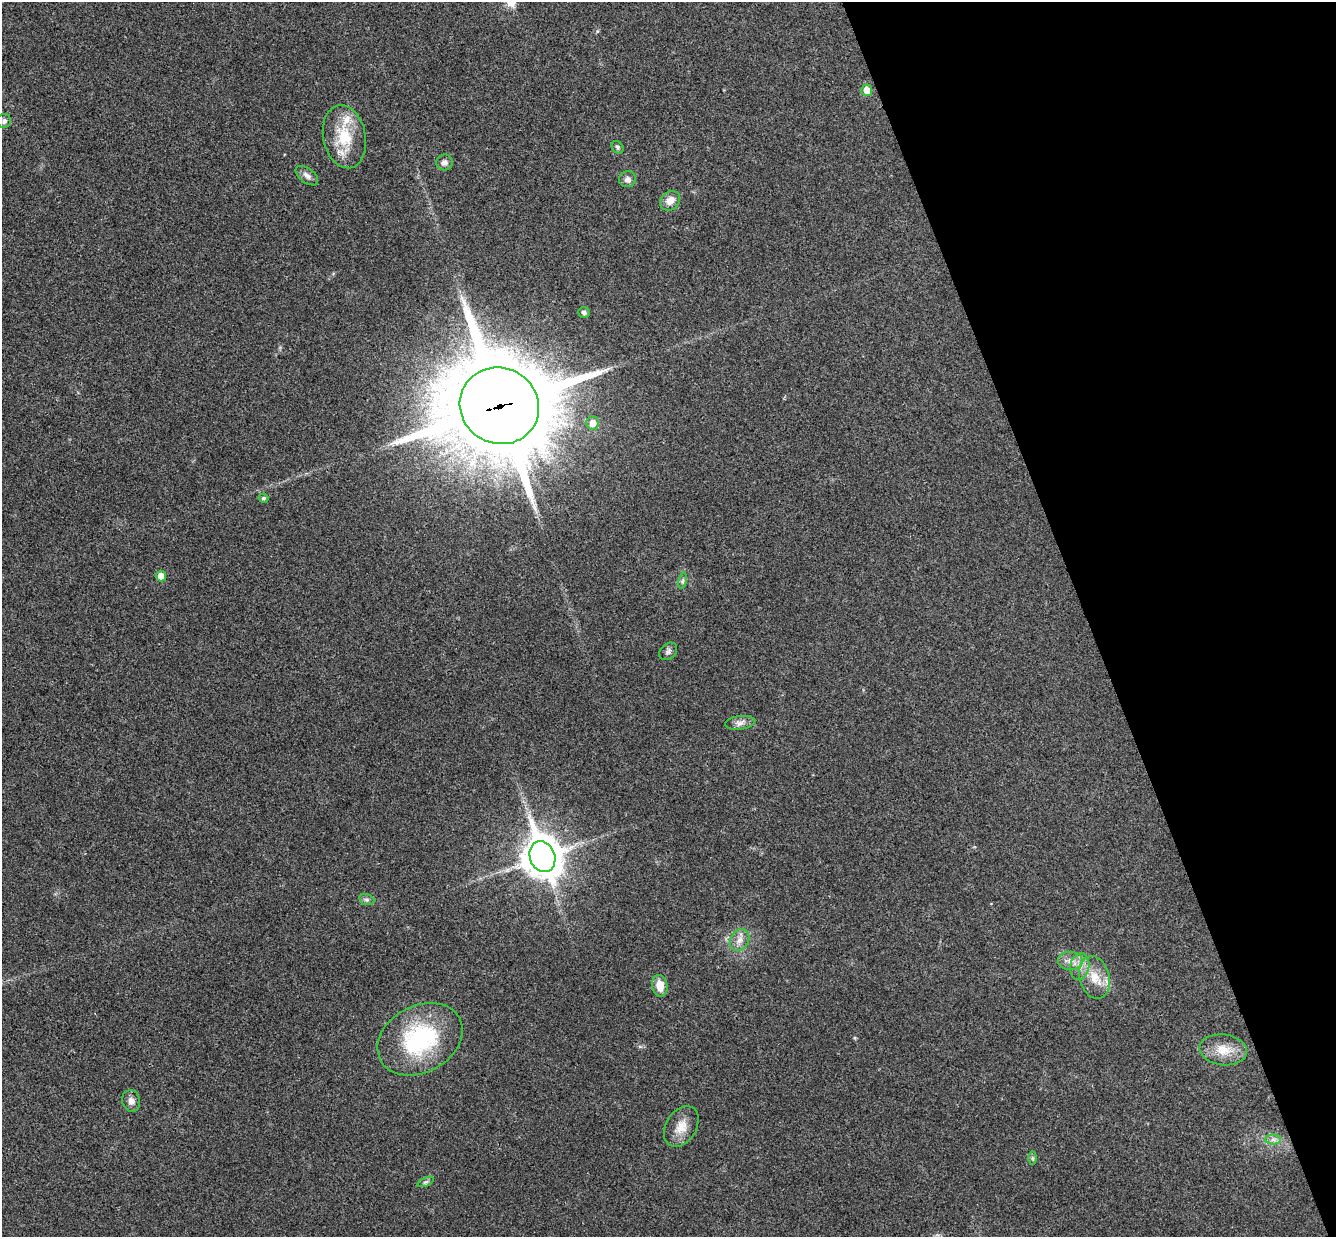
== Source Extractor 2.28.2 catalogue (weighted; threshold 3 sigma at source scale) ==
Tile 12 of 4 x 4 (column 4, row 3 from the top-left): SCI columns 4060-5393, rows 1406-2640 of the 5452 x 5404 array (HDU 1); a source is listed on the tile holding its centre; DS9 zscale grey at full resolution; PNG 1338 x 1239 px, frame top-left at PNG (2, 2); each listed source drawn as its Kron ellipse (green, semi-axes under 4 px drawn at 4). Shown black and unused: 19% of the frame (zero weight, under 3 of 4 exposures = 6% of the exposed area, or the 3 px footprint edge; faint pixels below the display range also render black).
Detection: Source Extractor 2.28.2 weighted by HDU 2 'WHT'; one run over the whole footprint, this tile lists its part. Background 0.0357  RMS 0.0062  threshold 0.0277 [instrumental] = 3 sigma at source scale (4.5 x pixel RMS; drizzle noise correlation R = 1.50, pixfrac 1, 0.05/0.05 arcsec/px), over >= 5 px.
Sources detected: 31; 1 inside a brighter listed object's ellipse — not listed separately; the other 30 listed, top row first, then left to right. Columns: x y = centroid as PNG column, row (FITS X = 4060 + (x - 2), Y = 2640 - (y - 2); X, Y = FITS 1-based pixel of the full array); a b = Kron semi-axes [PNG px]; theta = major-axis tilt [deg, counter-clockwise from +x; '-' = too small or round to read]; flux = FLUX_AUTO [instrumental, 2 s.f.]
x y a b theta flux
867 90 6 5 - 8.1
4 121 7 7 - 2.1
344 137 32 21 -78 24
617 147 7 5 -53 1.1
444 162 8 8 - 2.8
307 176 13 7 -37 3.2
627 179 8 8 - 2.6
670 201 11 9 40 5.4
584 312 6 5 - 1.8
499 406 40 38 -29 9700
593 423 6 6 - 5.8
264 498 5 4 - 1.1
161 576 5 5 - 5.8
683 581 8 4 81 1.2
668 651 10 7 43 2.1
740 723 15 6 7 3.5
542 857 16 12 -70 1500
367 900 8 5 -18 1.4
740 940 11 9 57 4.2
1070 961 12 9 -1 4.9
1080 966 13 9 81 5.8
1094 977 22 15 -74 12
660 986 11 7 -80 8.1
420 1039 45 33 28 67
1223 1050 24 15 -7 12
131 1101 11 9 -74 3.8
681 1127 22 15 58 9.1
1273 1140 8 5 0 1.9
1032 1158 6 4 -89 1.1
426 1182 8 4 22 1.3
Overlapping masked pixels (flux is a lower limit): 1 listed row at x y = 499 406